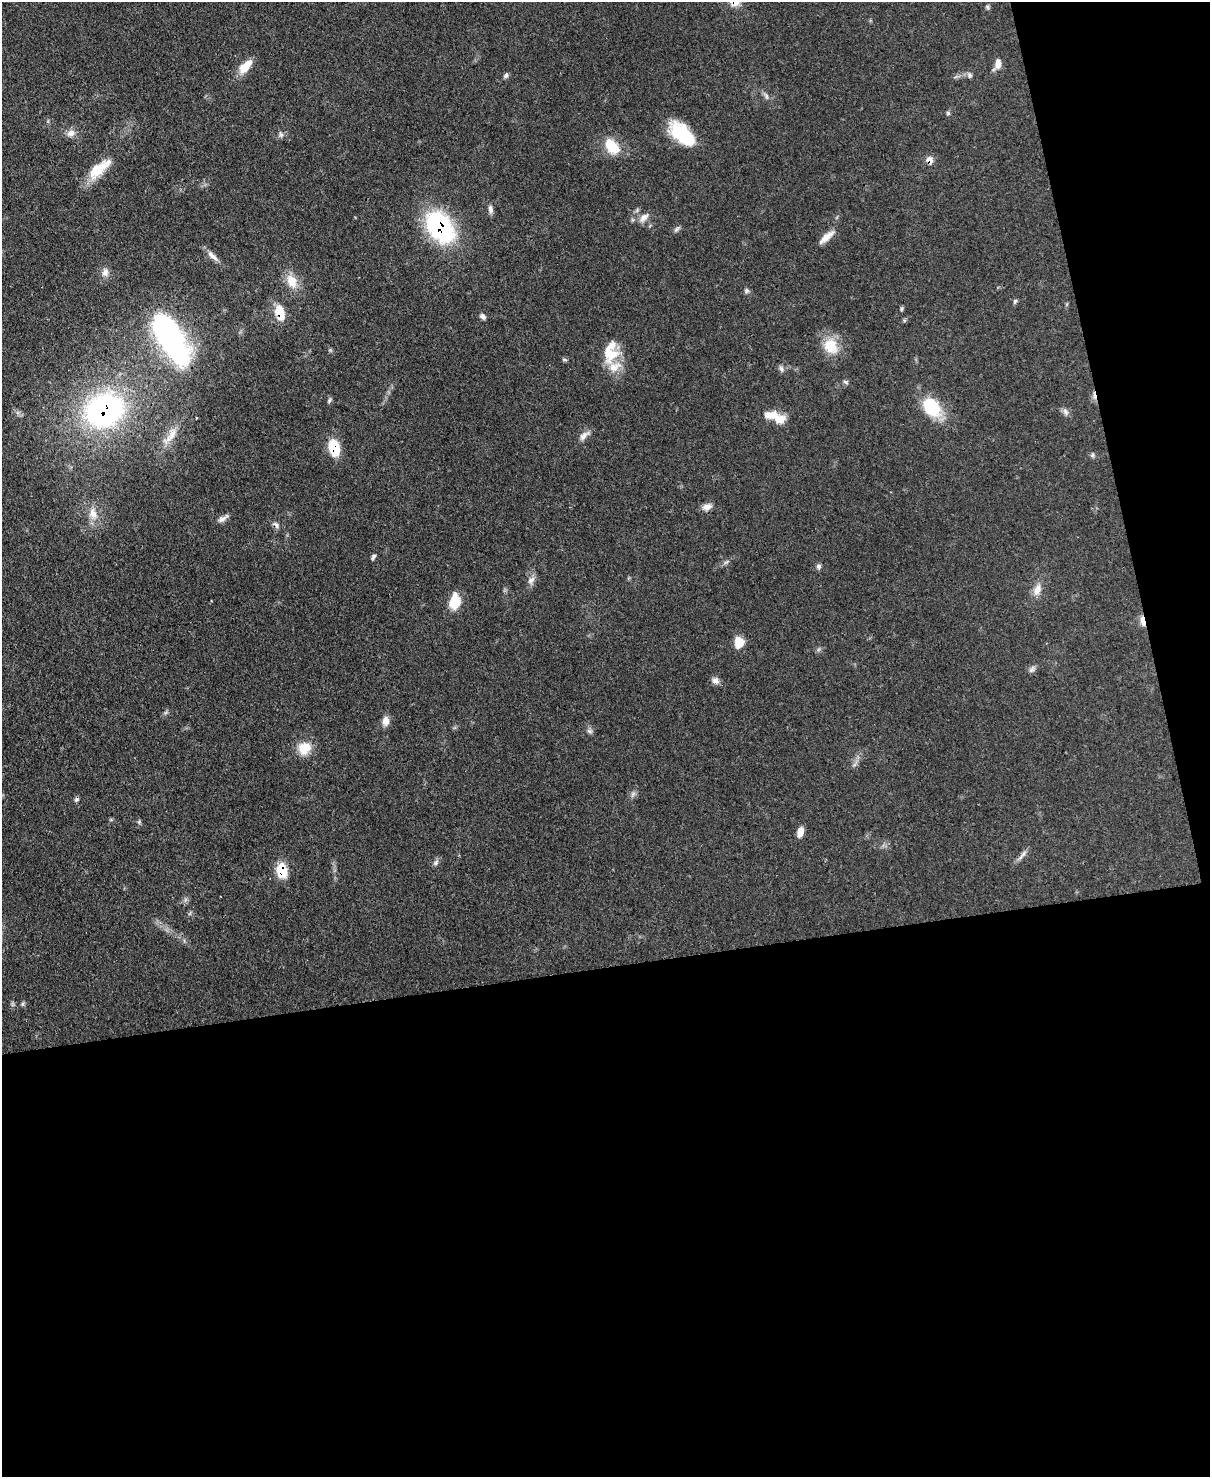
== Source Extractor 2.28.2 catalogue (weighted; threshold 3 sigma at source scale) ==
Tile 12 of 4 x 3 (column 4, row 3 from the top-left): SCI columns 3701-4908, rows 215-1689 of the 4991 x 4970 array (HDU 1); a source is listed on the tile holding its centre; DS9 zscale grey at full resolution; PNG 1212 x 1479 px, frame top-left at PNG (2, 2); no overlay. Shown black and unused: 40% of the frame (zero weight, under 3 of 4 exposures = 9% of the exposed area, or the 3 px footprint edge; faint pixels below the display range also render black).
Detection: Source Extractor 2.28.2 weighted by HDU 2 'WHT'; one run over the whole footprint, this tile lists its part. Background 0.0551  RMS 0.004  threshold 0.0181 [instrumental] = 3 sigma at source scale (4.5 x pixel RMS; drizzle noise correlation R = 1.50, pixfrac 1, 0.05/0.05 arcsec/px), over >= 5 px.
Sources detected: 68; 3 cosmic-ray / hot-pixel residue — not listed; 5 inside a brighter listed object's ellipse — not listed separately; the other 60 listed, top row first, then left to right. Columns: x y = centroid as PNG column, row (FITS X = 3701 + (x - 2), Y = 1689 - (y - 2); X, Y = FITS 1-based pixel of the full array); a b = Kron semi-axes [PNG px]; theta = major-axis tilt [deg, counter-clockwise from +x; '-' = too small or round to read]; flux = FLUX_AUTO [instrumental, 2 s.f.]
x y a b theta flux
987 7 6 5 - 0.68
998 64 13 7 -88 2.8
245 66 20 9 47 6.6
506 75 7 5 48 0.99
970 75 8 6 -54 0.97
766 96 9 5 -58 1.1
948 113 5 5 - 0.63
71 133 12 9 25 2.4
682 134 30 15 -42 23
281 135 8 6 -75 1
612 146 21 13 -49 10
929 160 8 6 -34 3
99 169 35 12 39 10
490 209 11 6 -86 1.6
644 218 15 8 47 2.8
440 227 31 20 -53 59
676 229 9 5 45 0.99
827 237 23 7 40 4
212 256 19 6 -44 2.6
105 272 13 9 85 2.3
292 281 18 13 -64 6.5
746 291 7 6 - 0.92
1015 301 7 5 72 0.73
901 309 6 4 89 0.57
280 313 16 9 -76 8.3
483 316 9 6 -48 1.2
171 338 53 23 -59 89
831 346 22 18 -60 9.9
613 354 22 12 42 7.6
781 369 9 6 -60 1.2
845 382 7 5 -27 0.83
329 400 7 4 71 0.73
932 407 28 19 -50 15
104 410 38 31 20 93
1065 412 10 6 -59 1.5
780 420 15 12 -9 5
171 435 25 9 59 5.4
584 436 17 8 39 2.4
334 448 17 10 -75 11
1092 455 7 6 - 0.8
707 507 13 8 14 2.4
93 513 16 11 -69 4.7
223 518 16 6 34 1.8
373 557 7 4 61 0.83
819 566 7 6 - 1.1
531 580 12 7 49 1.9
1037 589 15 9 70 3.6
454 601 19 12 81 7.6
1142 621 13 5 -79 2.8
739 642 12 10 -90 5.3
1032 670 9 6 48 1.2
715 681 10 7 -28 1.9
385 721 11 8 89 2.9
589 731 9 5 -26 1
304 748 17 15 41 7.2
633 794 7 6 - 1.1
800 832 11 6 75 3.3
1023 853 13 4 54 1.5
436 863 9 6 51 1.2
282 871 15 10 -81 11
Overlapping masked pixels (flux is a lower limit): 7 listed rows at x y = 929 160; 440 227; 280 313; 104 410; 334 448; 1142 621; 282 871